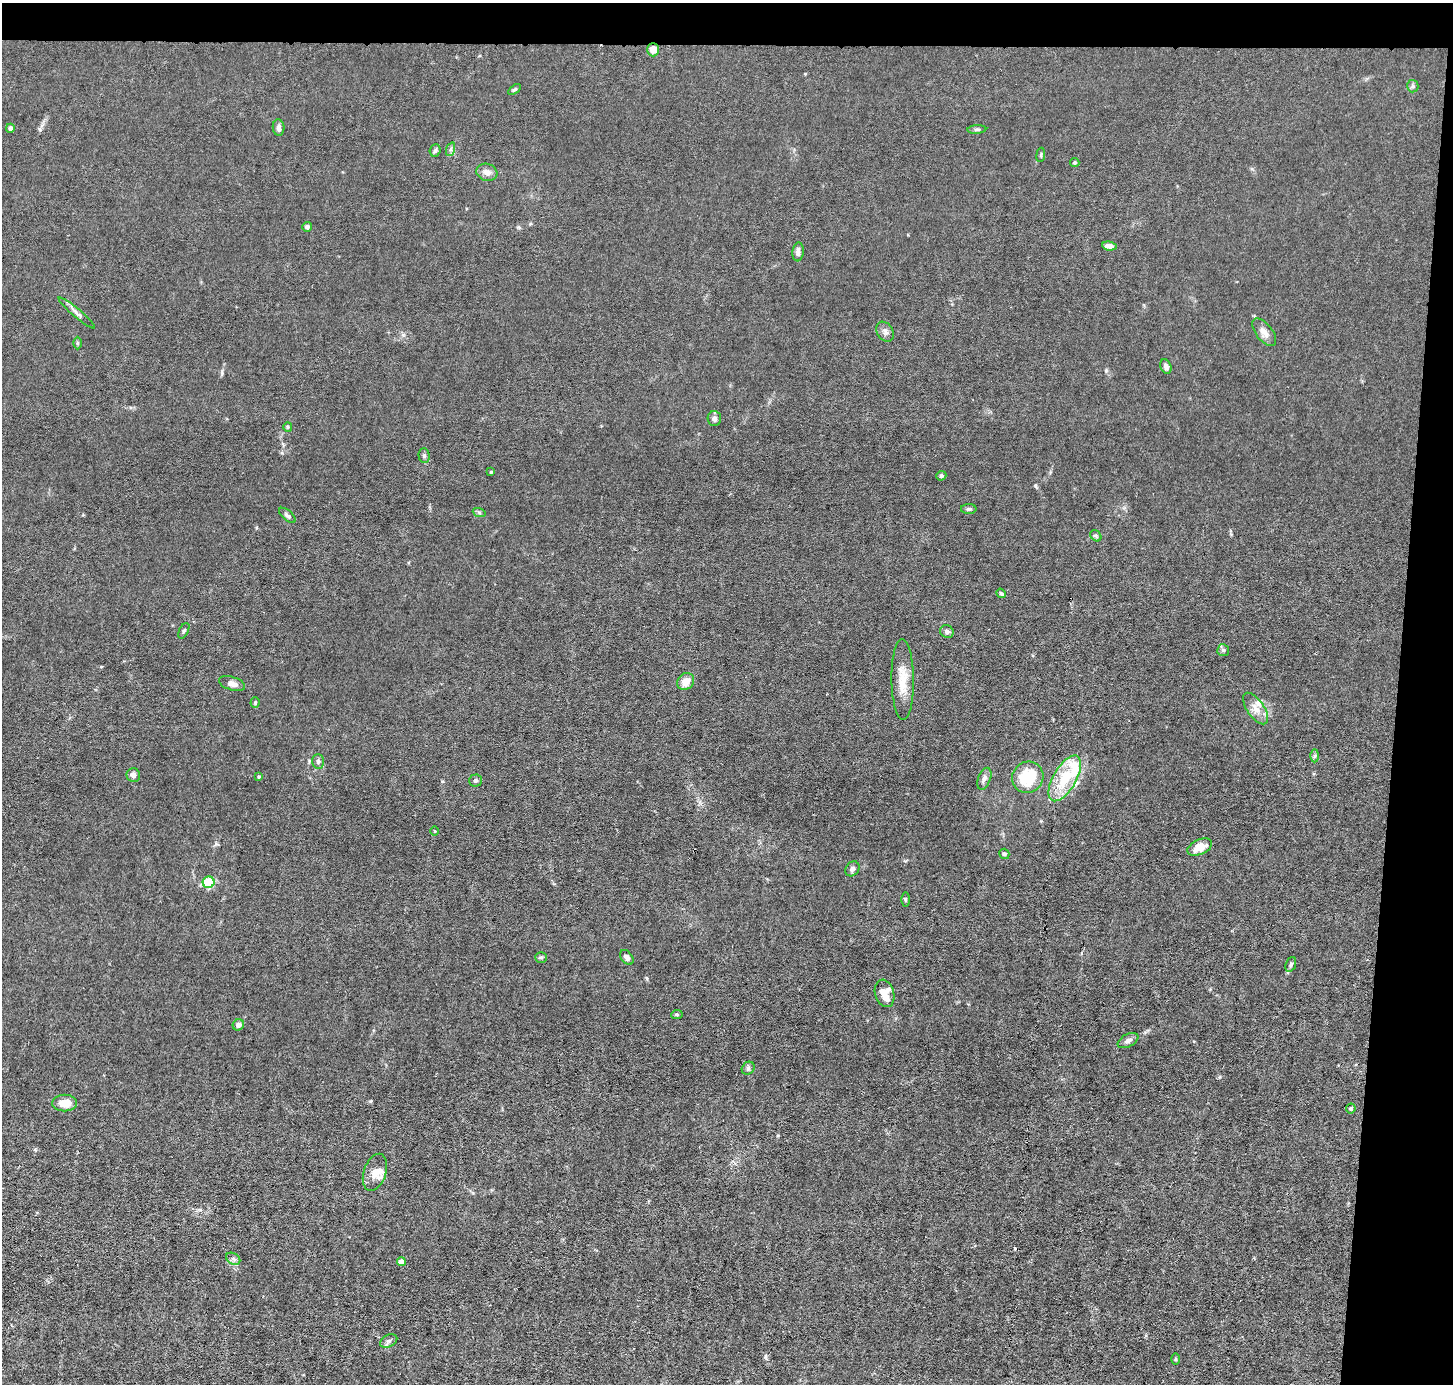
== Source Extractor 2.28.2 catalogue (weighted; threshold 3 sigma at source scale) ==
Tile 3 of 3 x 3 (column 3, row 1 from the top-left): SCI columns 2904-4354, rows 2902-4283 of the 4354 x 4384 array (HDU 1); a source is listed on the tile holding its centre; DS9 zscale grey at full resolution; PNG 1455 x 1386 px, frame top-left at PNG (2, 3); each listed source drawn as its Kron ellipse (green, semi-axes under 4 px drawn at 4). Shown black and unused: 7% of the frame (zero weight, under 3 of 6 exposures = <1% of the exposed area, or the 3 px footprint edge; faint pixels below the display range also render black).
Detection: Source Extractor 2.28.2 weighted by HDU 2 'WHT'; one run over the whole footprint, this tile lists its part. Background 0.0122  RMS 0.0027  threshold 0.0111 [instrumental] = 3 sigma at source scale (4.09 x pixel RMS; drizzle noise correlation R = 1.36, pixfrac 0.8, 0.05/0.05 arcsec/px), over >= 5 px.
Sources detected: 69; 1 cosmic-ray / hot-pixel residue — neither listed nor drawn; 2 inside a brighter listed object's ellipse — not listed separately; the other 66 listed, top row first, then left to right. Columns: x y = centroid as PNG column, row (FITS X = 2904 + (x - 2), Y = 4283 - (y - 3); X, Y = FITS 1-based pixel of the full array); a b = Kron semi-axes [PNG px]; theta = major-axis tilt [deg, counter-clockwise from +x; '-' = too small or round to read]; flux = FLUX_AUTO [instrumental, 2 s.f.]
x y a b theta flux
653 50 6 6 - 2.3
1413 86 6 5 - 0.46
514 89 7 3 34 0.34
279 127 8 6 -86 0.89
10 128 4 4 - 0.88
977 129 9 4 5 0.46
451 149 7 4 71 0.48
435 150 6 5 - 0.54
1041 155 7 3 82 0.28
1075 163 4 4 - 0.38
487 172 10 8 -18 1.4
307 227 5 4 - 0.78
1109 246 7 4 -8 1.3
798 252 9 5 85 0.98
77 313 23 4 -40 1.1
885 332 11 8 -57 0.96
1264 332 16 8 -51 1.7
77 343 6 4 -89 0.31
1166 367 7 5 -65 0.91
714 419 7 6 - 0.92
288 427 5 4 - 0.29
424 456 7 5 -88 0.52
491 472 3 3 - 0.33
941 476 5 4 - 0.42
969 509 8 5 -1 0.49
479 512 6 4 -20 0.37
287 515 10 5 -41 0.67
1096 536 6 5 - 0.42
1001 593 5 4 - 0.39
184 631 8 4 65 0.45
947 632 7 6 - 0.68
1223 650 6 6 - 0.52
903 680 40 11 -89 5.1
686 681 9 8 - 2.5
232 684 13 6 -18 1.4
255 703 5 4 - 0.33
1256 708 18 8 -55 2.3
1315 756 6 4 89 0.51
318 761 7 6 - 0.58
133 775 7 6 - 0.92
259 777 4 3 - 0.24
1028 777 16 15 - 9.6
1065 778 25 11 60 8.6
984 779 11 6 69 1.1
476 781 6 6 - 0.43
435 831 4 3 - 0.2
1200 847 13 7 25 4
1004 854 5 5 - 0.4
852 869 8 6 54 0.73
209 882 6 6 - 7.2
905 899 7 3 -89 0.27
541 957 6 5 - 0.38
627 957 8 5 -52 0.88
1291 964 8 5 69 0.51
885 993 14 9 -74 3.6
677 1014 6 4 2 0.4
238 1025 6 5 - 1.2
1128 1041 11 6 27 1
748 1068 7 6 - 0.55
65 1103 12 8 0 3.2
1351 1108 5 5 - 0.42
375 1172 19 11 71 2.9
233 1259 7 5 -31 0.62
401 1262 4 4 - 2.6
389 1341 9 6 27 0.71
1176 1359 5 3 - 0.23
Overlapping masked pixels (flux is a lower limit): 1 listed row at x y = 653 50